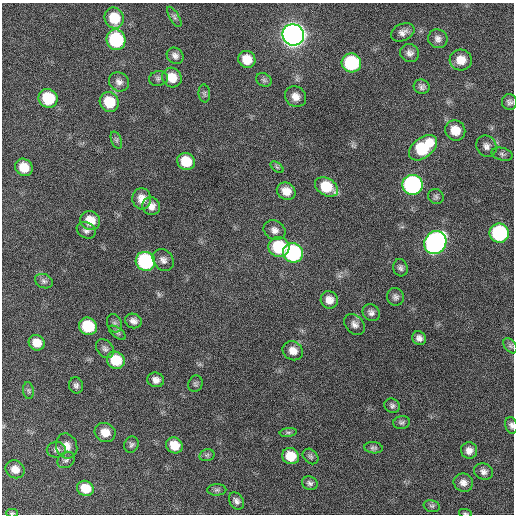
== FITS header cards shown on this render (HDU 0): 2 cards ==
NAXIS1  =                  512 / Axis length
NAXIS2  =                  512 / Axis length

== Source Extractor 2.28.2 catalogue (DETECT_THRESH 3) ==
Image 512 x 512 px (HDU 0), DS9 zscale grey, 1 PNG px = 1 image px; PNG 516 x 516 px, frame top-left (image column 1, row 512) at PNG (2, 3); each listed source drawn as its Kron ellipse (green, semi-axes under 4 px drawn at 4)
Background 451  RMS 13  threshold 38.1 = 3 sigma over >= 5 px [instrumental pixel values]
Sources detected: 89; all 89 listed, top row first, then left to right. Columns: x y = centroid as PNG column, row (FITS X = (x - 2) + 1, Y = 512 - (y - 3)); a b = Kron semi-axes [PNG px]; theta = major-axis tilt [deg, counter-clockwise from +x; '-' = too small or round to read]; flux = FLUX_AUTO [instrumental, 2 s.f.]
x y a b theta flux
174 17 11 4 -59 2200
114 18 10 9 - 23000
403 32 12 8 25 4800
293 35 11 10 - 930000
438 39 10 9 - 4200
116 40 10 9 - 79000
410 53 9 9 - 4000
175 56 9 7 -39 3700
247 59 9 8 - 12000
461 60 11 10 - 12000
351 63 10 9 - 75000
172 77 10 9 - 13000
158 78 9 7 11 2600
264 80 8 6 -29 2300
119 82 10 9 - 4600
422 87 8 7 - 2900
204 93 9 5 -84 2000
295 97 11 10 - 6800
48 98 10 9 - 41000
109 102 10 9 - 25000
509 102 8 7 - 2900
455 130 10 9 - 15000
116 140 9 5 -68 1900
486 146 11 9 -60 4600
423 148 16 10 38 54000
502 154 11 6 -14 2500
186 161 9 8 - 20000
24 167 9 8 - 16000
277 167 7 4 -37 1500
412 185 10 10 - 200000
326 187 12 8 -30 26000
286 191 10 8 -32 9200
436 197 8 7 - 2200
142 199 10 9 - 8300
151 206 9 8 - 6000
90 221 10 9 - 14000
86 230 10 7 -31 3300
275 230 11 9 -30 5100
499 233 9 9 - 110000
435 242 12 10 52 340000
279 247 10 10 - 45000
293 253 10 9 - 120000
163 260 12 9 -49 4800
145 261 10 9 - 100000
400 268 9 7 -74 2700
44 281 9 7 -22 2600
395 297 9 8 - 3000
329 300 9 8 - 6700
371 313 9 7 -40 3500
133 321 8 7 - 4100
114 323 9 7 -68 2600
355 324 12 9 -46 4400
88 326 9 8 - 38000
117 333 10 5 -35 2000
419 338 7 6 - 3800
37 343 8 7 - 11000
510 346 8 5 -50 1900
105 349 10 7 -51 3100
293 351 10 9 - 7700
116 360 9 8 - 26000
156 380 8 7 - 5200
195 384 8 7 - 2000
76 385 8 7 - 2800
28 390 8 5 -82 2000
392 406 8 6 -32 2400
402 422 8 6 11 2200
511 425 8 6 -74 2600
105 432 10 9 - 10000
288 432 8 4 8 1900
131 445 8 7 - 2300
174 445 8 7 - 13000
67 446 13 10 -70 8000
373 448 9 5 -6 2000
56 450 9 8 - 3300
469 450 8 8 - 5100
207 455 8 5 14 2000
291 456 8 8 - 18000
310 456 9 6 -44 2100
66 460 9 7 38 2600
15 469 10 8 -33 8100
483 472 10 8 -18 3900
310 483 8 6 -18 2600
463 483 10 9 - 5400
85 488 8 7 - 16000
217 490 9 5 2 2200
236 501 9 6 -58 3300
432 506 8 6 -14 1900
12 513 6 4 1 1300
465 513 6 3 -12 1000
At the frame edge (FLAGS 8, measured only in part): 3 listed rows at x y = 511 425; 12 513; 465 513